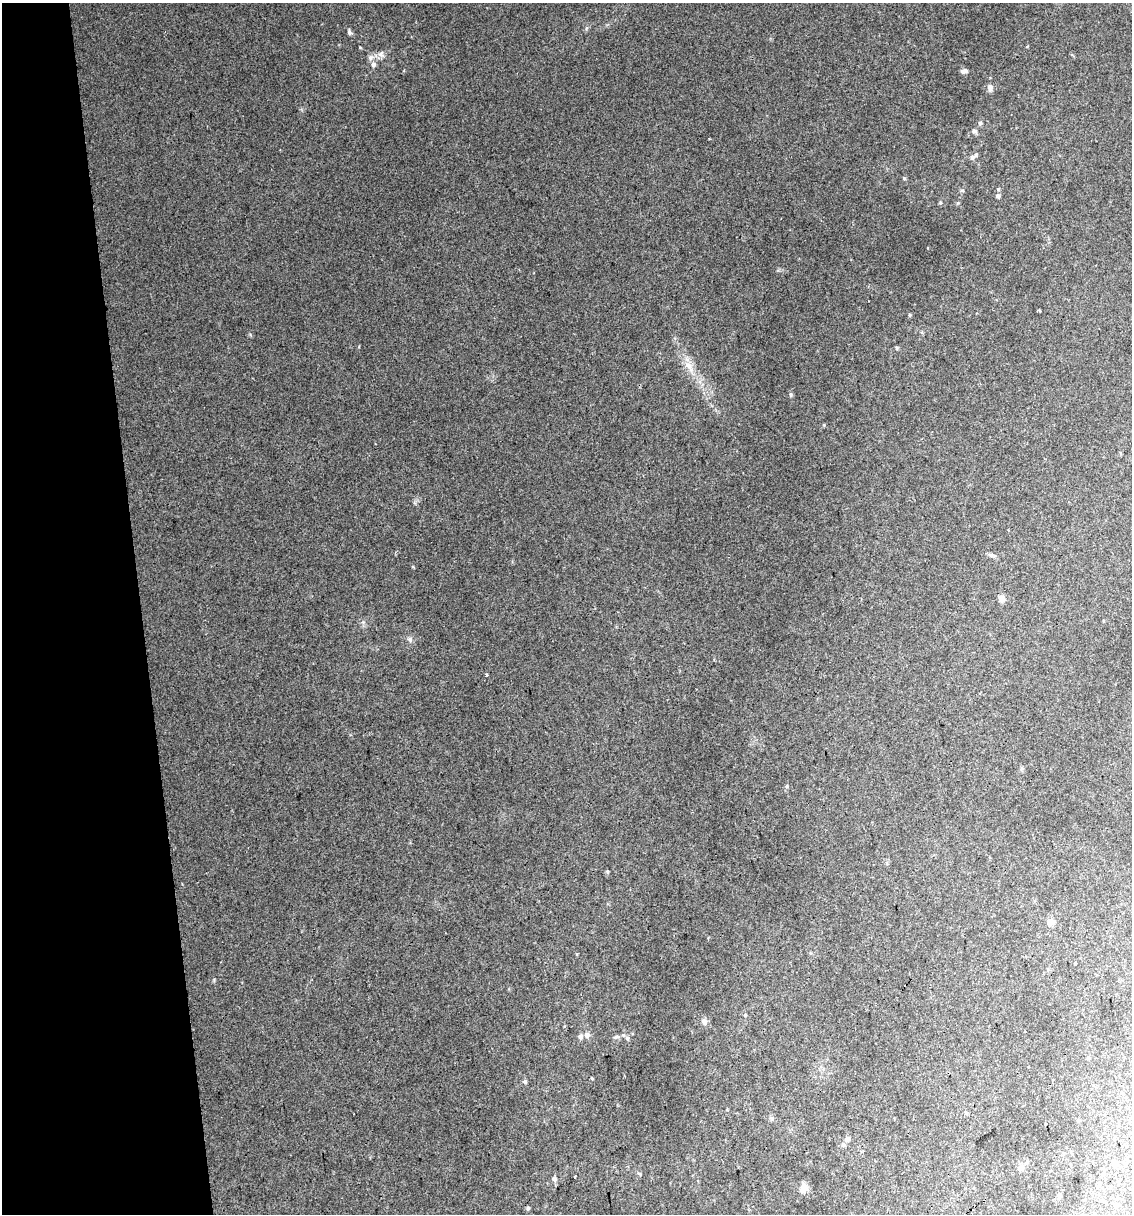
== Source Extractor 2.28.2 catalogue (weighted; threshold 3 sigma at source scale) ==
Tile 5 of 4 x 4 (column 1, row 2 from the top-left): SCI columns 25-1154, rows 2423-3634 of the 4616 x 4845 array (HDU 1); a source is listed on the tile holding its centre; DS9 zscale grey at full resolution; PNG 1134 x 1216 px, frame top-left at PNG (2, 3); no overlay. Shown black and unused: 12% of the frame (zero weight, under 2 of 3 exposures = <1% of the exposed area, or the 3 px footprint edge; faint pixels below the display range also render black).
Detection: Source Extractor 2.28.2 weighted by HDU 2 'WHT'; one run over the whole footprint, this tile lists its part. Background 0.0617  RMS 0.0076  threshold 0.0344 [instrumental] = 3 sigma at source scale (4.5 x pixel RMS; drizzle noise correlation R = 1.50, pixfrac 1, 0.0396/0.0396 arcsec/px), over >= 5 px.
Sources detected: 38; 1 inside a brighter listed object's ellipse — not listed separately; the other 37 listed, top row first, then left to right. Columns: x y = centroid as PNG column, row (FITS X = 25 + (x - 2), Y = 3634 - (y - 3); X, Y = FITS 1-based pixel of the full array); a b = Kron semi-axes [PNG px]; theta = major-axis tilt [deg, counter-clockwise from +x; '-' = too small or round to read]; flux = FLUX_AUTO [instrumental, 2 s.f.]
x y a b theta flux
349 32 6 5 - 1.8
381 54 9 6 60 2.6
370 58 7 6 - 2.1
373 65 7 6 - 2.9
964 71 9 4 6 2.3
990 87 7 6 - 3.4
980 123 5 4 - 1.4
974 131 6 6 - 1.3
972 157 8 6 88 2.1
904 178 4 4 - 0.86
998 196 5 5 - 1.8
896 348 5 3 - 0.75
689 366 15 7 -55 6.3
790 395 6 3 -82 1
1002 598 7 6 - 4.1
410 639 7 6 - 1.8
487 675 4 3 - 0.72
787 786 6 3 71 0.91
1051 922 9 8 - 4.2
1075 963 2 2 - 0.6
745 1015 5 4 - 0.82
704 1022 9 6 -83 2.4
587 1035 7 6 - 2.9
580 1037 7 6 - 1.9
627 1038 5 5 - 1.3
592 1078 5 3 - 0.63
525 1081 6 5 - 1.3
1046 1124 3 2 - 0.92
847 1139 6 6 - 2.8
1115 1164 7 6 - 1.8
1021 1168 7 7 - 4.1
574 1177 3 3 - 1.8
554 1179 7 6 - 2.1
804 1188 10 8 81 6.2
1059 1195 6 4 -88 1.5
1116 1206 7 3 82 1.2
528 1208 5 4 - 0.97
Unlisted compact peaks at least as high as the median listed source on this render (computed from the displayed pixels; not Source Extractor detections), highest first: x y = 910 315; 824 425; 250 334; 607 871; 214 980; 363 622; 962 190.